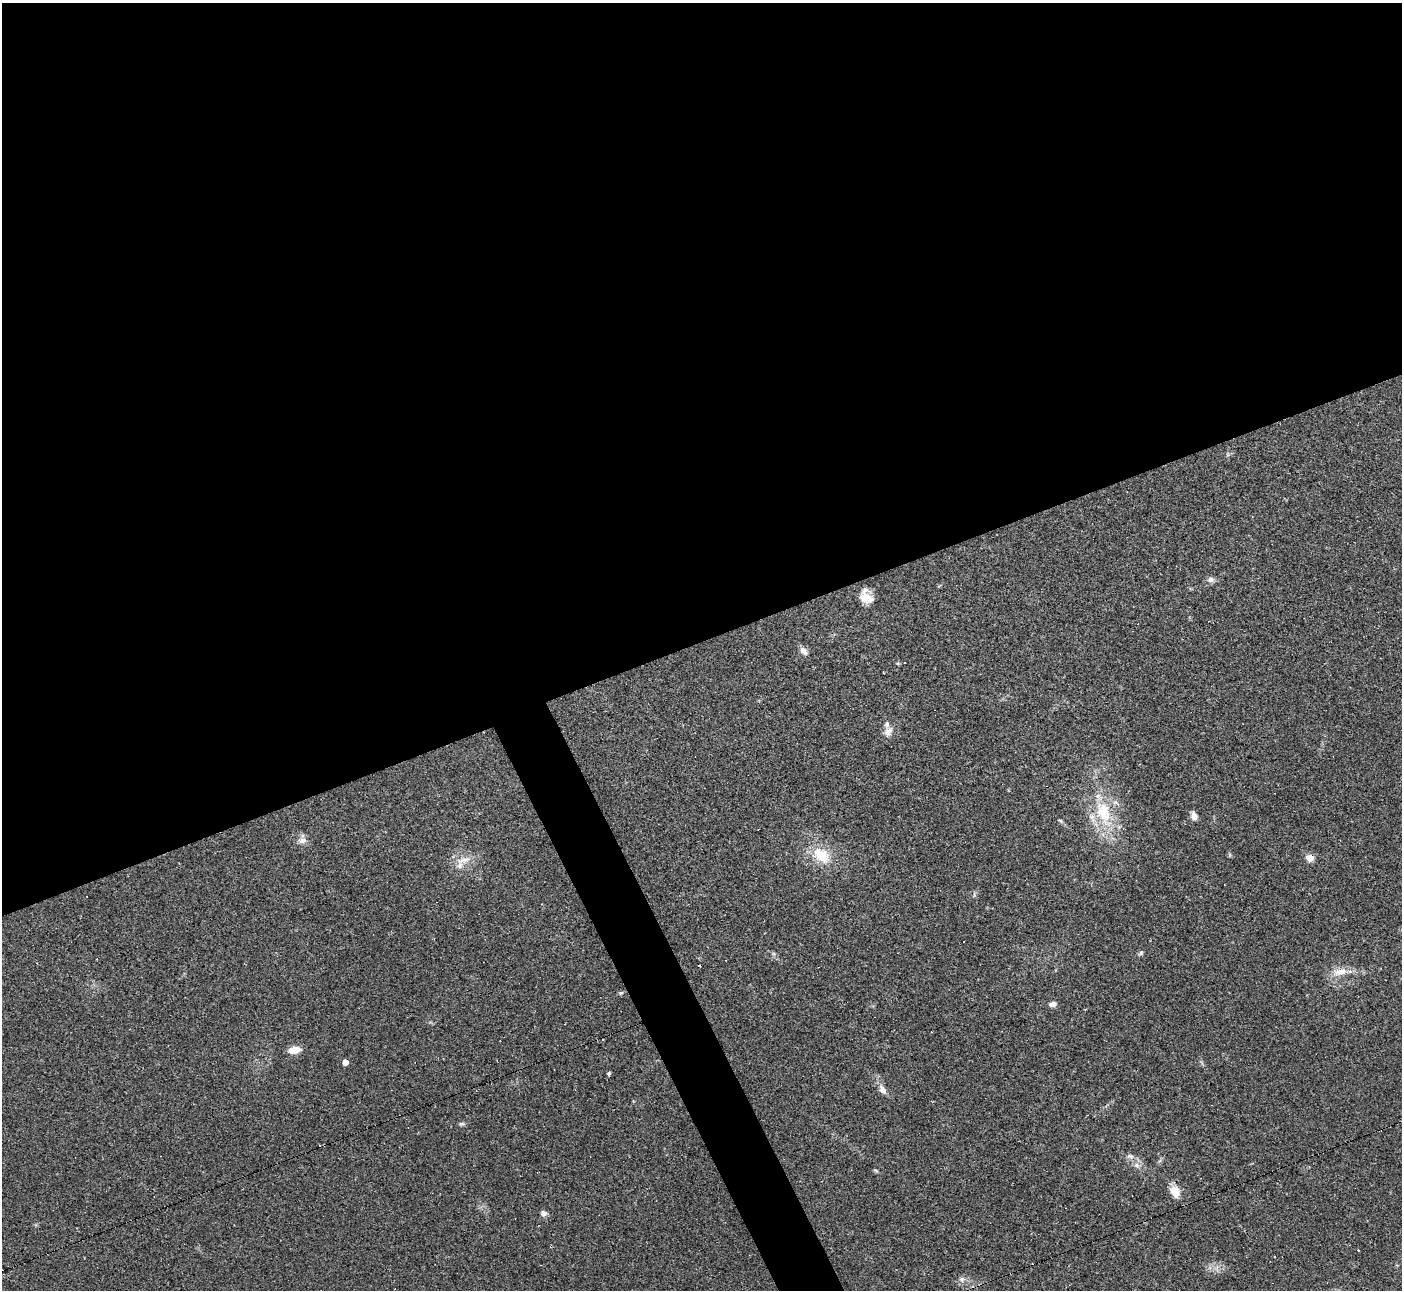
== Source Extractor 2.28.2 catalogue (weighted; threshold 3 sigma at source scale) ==
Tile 2 of 4 x 4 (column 2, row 1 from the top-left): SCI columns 1402-2801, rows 4020-5307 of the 5604 x 5592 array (HDU 1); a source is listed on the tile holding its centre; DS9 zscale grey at full resolution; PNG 1404 x 1292 px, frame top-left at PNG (2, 3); no overlay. Shown black and unused: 52% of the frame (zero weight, under 2 of 3 exposures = <1% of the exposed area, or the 3 px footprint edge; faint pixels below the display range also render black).
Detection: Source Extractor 2.28.2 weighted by HDU 2 'WHT'; one run over the whole footprint, this tile lists its part. Background 0.0515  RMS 0.0057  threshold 0.0255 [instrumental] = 3 sigma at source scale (4.5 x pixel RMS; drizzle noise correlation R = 1.50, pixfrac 1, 0.05/0.05 arcsec/px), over >= 5 px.
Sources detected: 43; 13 cosmic-ray / hot-pixel residue — not listed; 3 inside a brighter listed object's ellipse — not listed separately; the other 27 listed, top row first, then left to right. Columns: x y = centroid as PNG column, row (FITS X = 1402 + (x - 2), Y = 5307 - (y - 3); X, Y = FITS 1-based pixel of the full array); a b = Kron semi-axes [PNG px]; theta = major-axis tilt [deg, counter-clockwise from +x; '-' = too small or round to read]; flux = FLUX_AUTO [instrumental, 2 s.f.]
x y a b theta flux
1211 580 9 7 -7 2.2
866 597 17 13 -47 7.5
804 651 12 8 -48 2.8
888 731 13 9 45 4
1103 812 37 21 -73 29
1194 816 10 7 -74 2.6
302 840 12 9 9 3.2
821 855 22 16 -38 16
1310 858 10 8 -24 4
463 860 23 8 12 6.3
964 941 3 2 - 0.44
1141 953 7 5 69 1
1340 972 19 9 9 6.9
621 993 6 4 21 0.91
1053 1004 7 5 11 3
294 1050 14 8 9 5.6
345 1062 4 4 - 6
609 1073 4 4 - 0.98
882 1090 15 8 -58 3.6
462 1124 9 4 0 1.1
1130 1156 11 7 -15 2.3
1137 1165 8 6 -22 2.1
876 1171 6 4 -20 0.75
1175 1192 15 12 -64 6.7
543 1213 8 7 - 2
1274 1257 3 2 - 0.7
962 1279 9 7 24 2.2